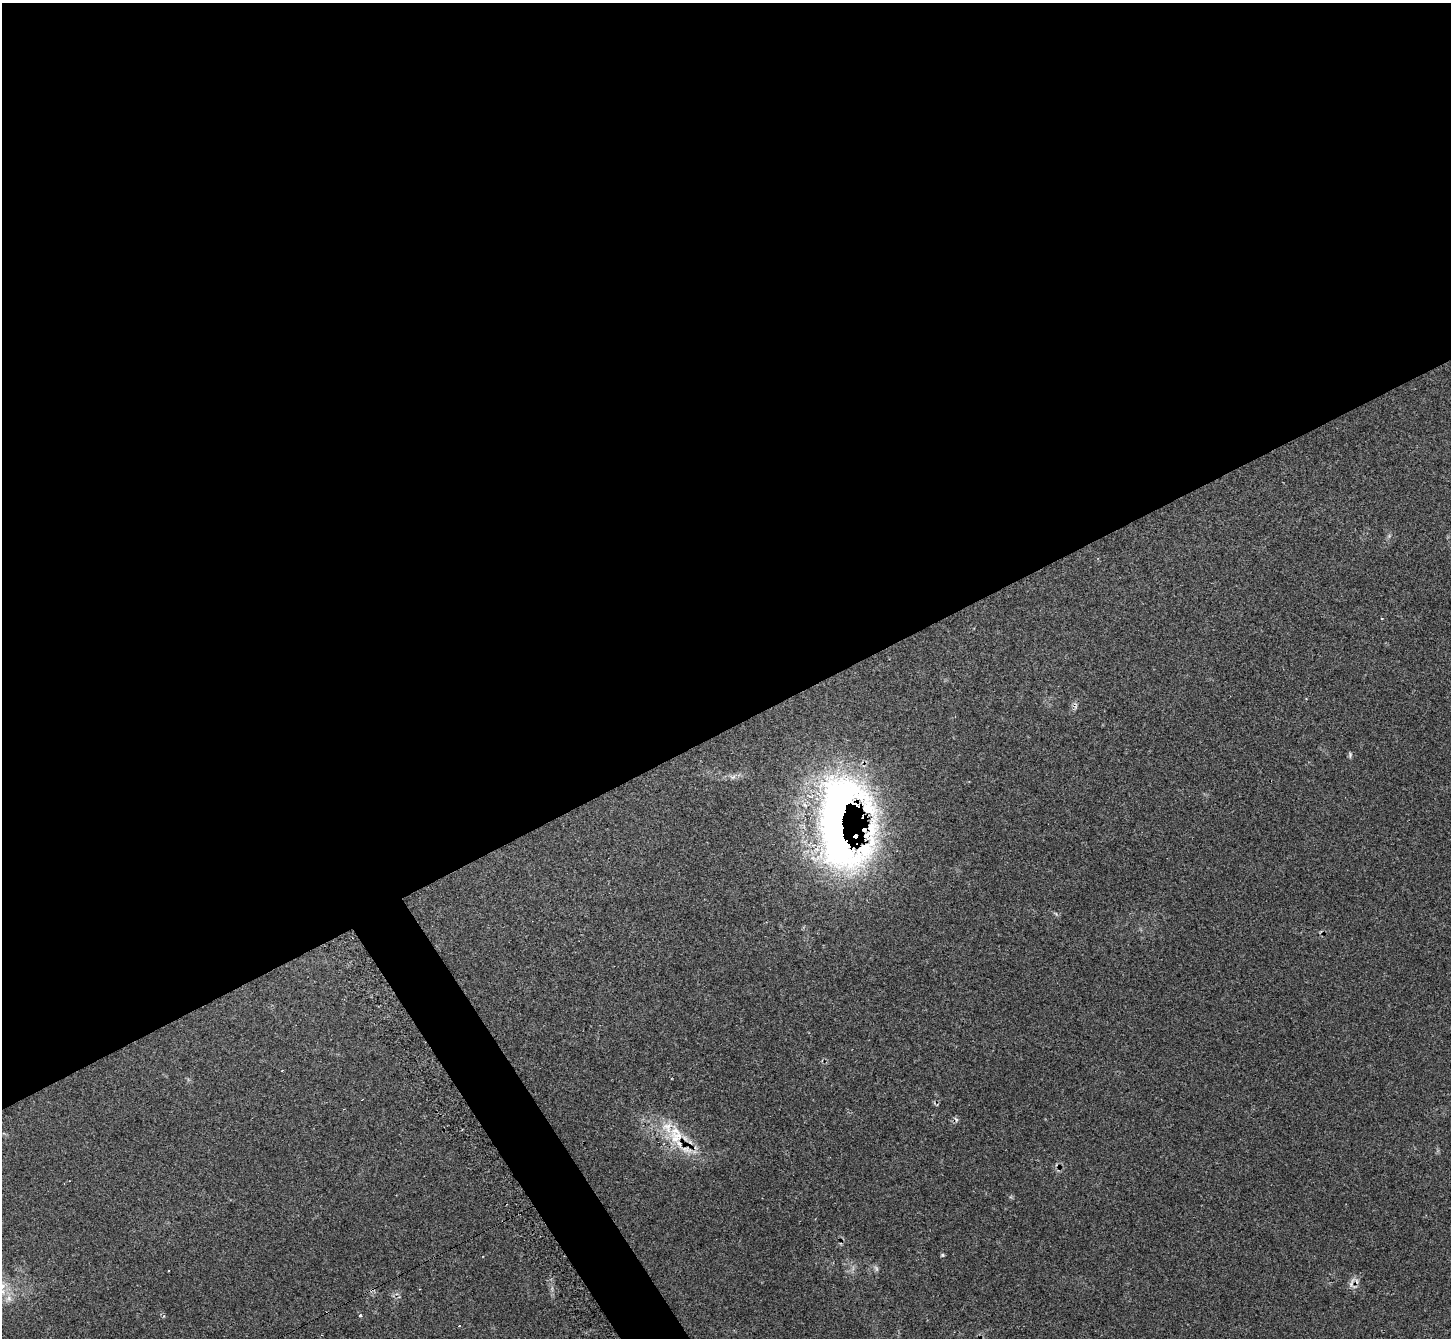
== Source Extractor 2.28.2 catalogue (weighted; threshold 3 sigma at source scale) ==
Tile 2 of 4 x 4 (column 2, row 1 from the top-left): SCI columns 1517-2965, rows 4209-5544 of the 5873 x 5864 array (HDU 1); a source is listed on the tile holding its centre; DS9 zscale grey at full resolution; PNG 1453 x 1340 px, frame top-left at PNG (2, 3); no overlay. Shown black and unused: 56% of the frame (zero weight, under 2 of 3 exposures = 3% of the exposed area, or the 3 px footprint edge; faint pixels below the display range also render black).
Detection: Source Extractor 2.28.2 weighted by HDU 2 'WHT'; one run over the whole footprint, this tile lists its part. Background 0.221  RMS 0.0092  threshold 0.0414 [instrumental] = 3 sigma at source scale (4.5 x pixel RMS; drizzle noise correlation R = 1.50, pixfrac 1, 0.05/0.05 arcsec/px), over >= 5 px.
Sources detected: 17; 2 cosmic-ray / hot-pixel residue — not listed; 2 inside a brighter listed object's ellipse — not listed separately; the other 13 listed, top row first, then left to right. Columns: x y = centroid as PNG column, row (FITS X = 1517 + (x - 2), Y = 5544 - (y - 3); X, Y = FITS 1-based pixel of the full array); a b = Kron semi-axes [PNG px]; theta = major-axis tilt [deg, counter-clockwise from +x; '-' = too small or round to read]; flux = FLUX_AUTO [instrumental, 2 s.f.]
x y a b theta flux
1381 619 3 3 - 2
1076 705 12 4 -88 2.2
1350 755 8 5 -88 1.6
733 777 9 5 19 3
842 822 113 60 -88 610
282 1071 3 2 - 0.73
676 1135 31 20 -80 33
942 1255 5 5 - 1.2
876 1268 9 5 -63 2.1
168 1271 2 2 - 0.65
1351 1282 19 5 65 3.8
360 1315 3 3 - 3.6
459 1326 3 2 - 0.6
Overlapping masked pixels (flux is a lower limit): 3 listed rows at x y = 842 822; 676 1135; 1351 1282